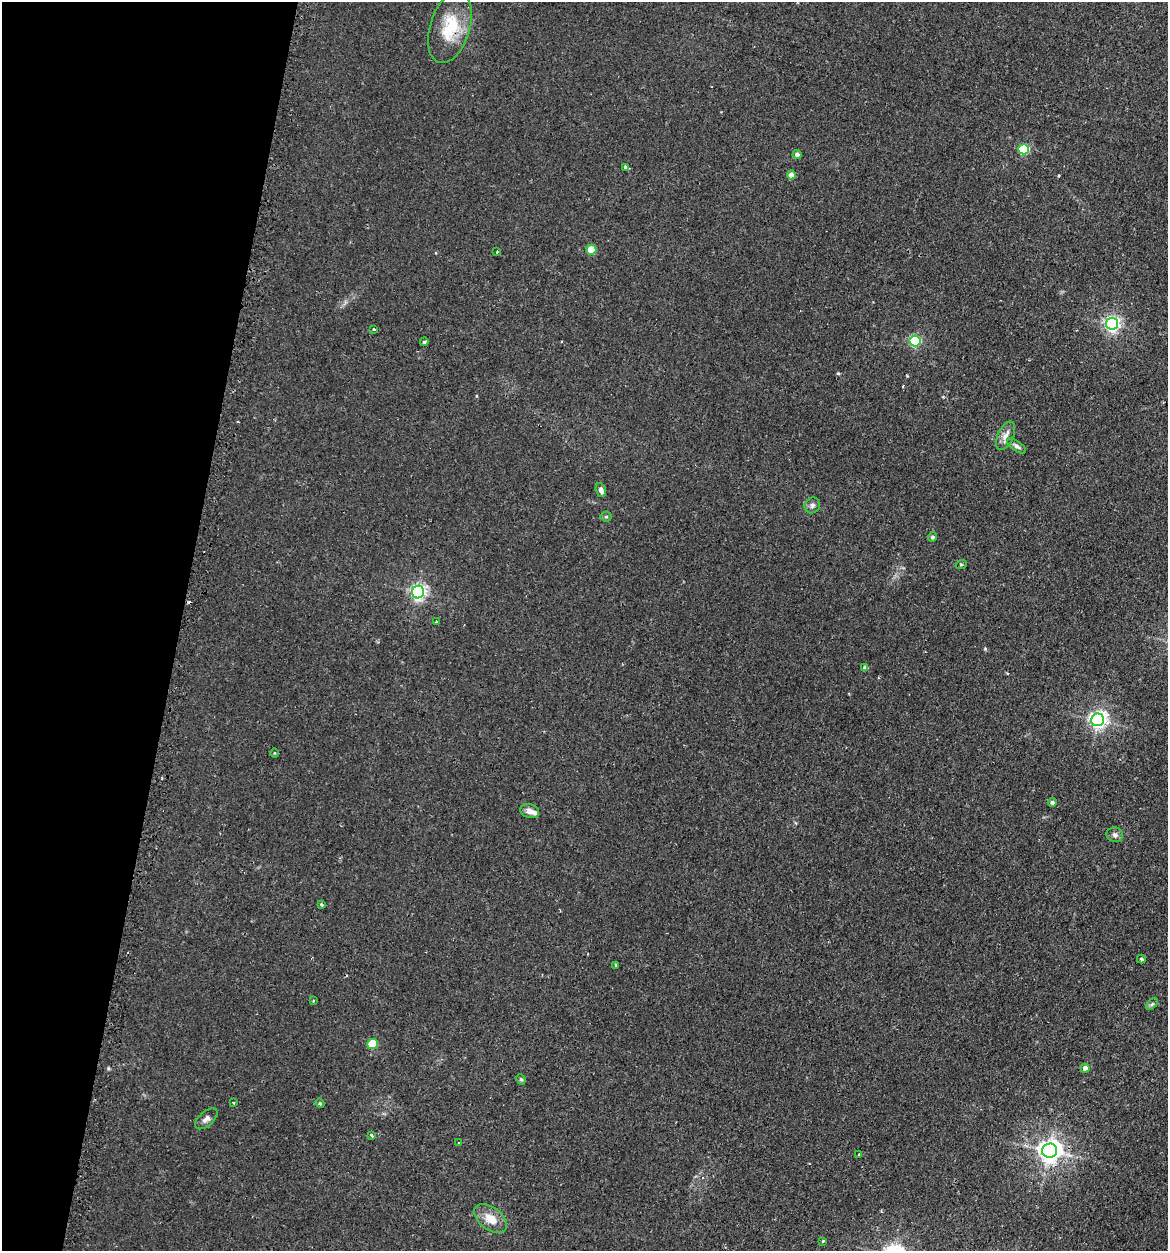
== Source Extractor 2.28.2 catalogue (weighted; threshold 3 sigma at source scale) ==
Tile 9 of 4 x 4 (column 1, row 3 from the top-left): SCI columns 179-1344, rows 1454-2702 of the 5198 x 5223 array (HDU 1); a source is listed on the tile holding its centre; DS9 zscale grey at full resolution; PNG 1170 x 1253 px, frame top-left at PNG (2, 2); each listed source drawn as its Kron ellipse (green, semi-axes under 4 px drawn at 4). Shown black and unused: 15% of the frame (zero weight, under 2 of 3 exposures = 3% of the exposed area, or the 3 px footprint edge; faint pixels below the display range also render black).
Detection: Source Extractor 2.28.2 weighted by HDU 2 'WHT'; one run over the whole footprint, this tile lists its part. Background 0.0425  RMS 0.0057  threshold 0.0255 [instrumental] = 3 sigma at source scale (4.5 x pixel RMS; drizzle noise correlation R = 1.50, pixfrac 1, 0.05/0.05 arcsec/px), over >= 5 px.
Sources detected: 46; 2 cosmic-ray / hot-pixel residue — neither listed nor drawn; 1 inside a brighter listed object's ellipse — not listed separately; the other 43 listed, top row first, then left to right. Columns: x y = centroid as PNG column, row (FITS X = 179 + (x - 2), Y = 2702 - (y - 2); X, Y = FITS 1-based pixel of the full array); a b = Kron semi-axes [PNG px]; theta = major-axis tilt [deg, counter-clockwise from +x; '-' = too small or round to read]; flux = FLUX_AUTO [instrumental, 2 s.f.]
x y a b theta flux
450 27 37 20 73 23
1024 149 5 5 - 42
797 154 4 4 - 2.5
625 167 3 3 - 6.4
791 175 4 4 - 6
591 250 5 5 - 15
497 252 3 2 - 0.52
1112 324 6 6 - 150
374 329 3 3 - 2.2
915 341 5 5 - 69
424 342 4 4 - 0.96
1006 436 15 8 65 4.2
1017 446 11 5 -35 1.8
601 490 7 5 -70 1.9
812 505 8 7 - 1.9
606 517 5 5 - 0.89
932 537 5 4 - 1.3
961 565 6 3 19 0.61
418 592 6 6 - 160
437 622 3 3 - 1.2
865 668 4 4 - 2.4
1098 720 6 6 - 210
274 753 4 3 - 0.44
1052 802 4 4 - 1.7
530 811 9 7 -18 3.7
1115 835 8 7 - 2
321 904 3 3 - 1.2
1141 959 4 3 - 0.91
615 965 3 2 - 0.75
313 1001 4 2 - 0.48
1152 1004 7 4 45 0.94
373 1044 5 5 - 22
1085 1068 4 4 - 3.5
521 1079 5 4 - 0.82
234 1103 2 2 - 0.6
320 1103 5 4 - 0.76
206 1119 13 7 41 2.6
371 1136 3 3 - 1.9
459 1143 3 2 - 0.74
1050 1151 7 7 - 450
859 1155 3 3 - 1.2
491 1219 19 11 -37 8.4
823 1241 3 3 - 0.79
Overlapping masked pixels (flux is a lower limit): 2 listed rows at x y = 450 27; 1050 1151